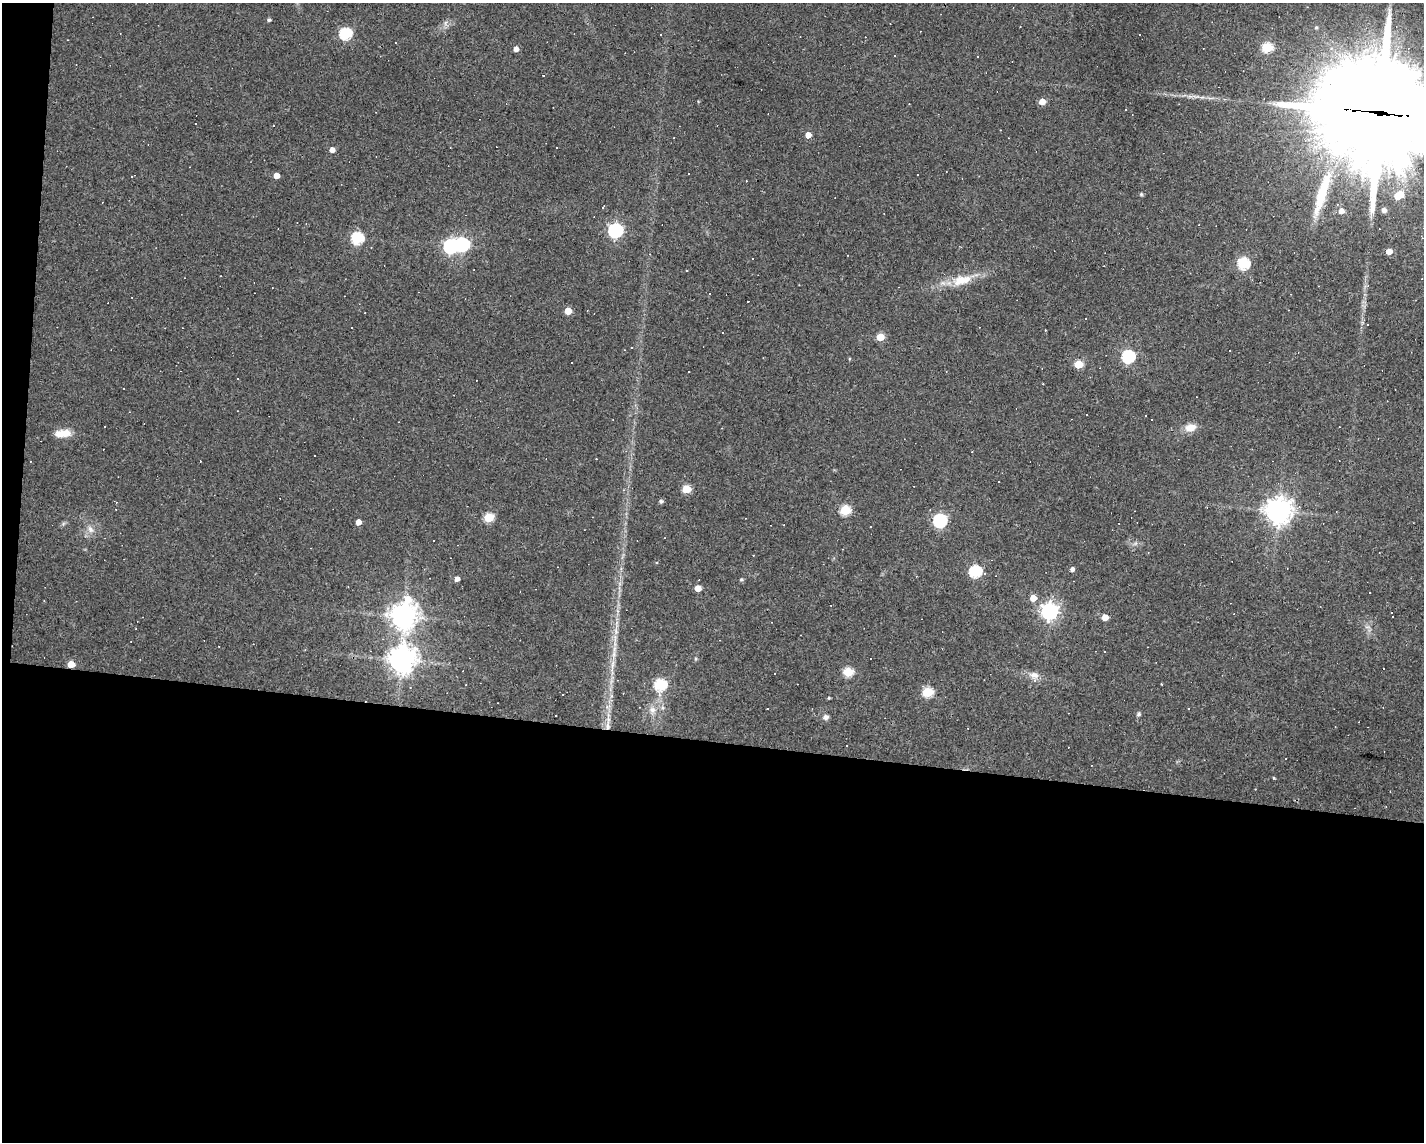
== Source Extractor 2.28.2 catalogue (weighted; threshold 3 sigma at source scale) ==
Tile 10 of 3 x 4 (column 1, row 4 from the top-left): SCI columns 104-1525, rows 1-1140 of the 4583 x 4561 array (HDU 1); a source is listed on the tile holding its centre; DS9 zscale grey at full resolution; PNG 1426 x 1144 px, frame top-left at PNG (2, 3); no overlay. Shown black and unused: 36% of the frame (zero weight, under 3 of 4 exposures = <1% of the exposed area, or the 3 px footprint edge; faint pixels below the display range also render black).
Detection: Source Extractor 2.28.2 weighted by HDU 2 'WHT'; one run over the whole footprint, this tile lists its part. Background 0.0808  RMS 0.0057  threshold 0.0257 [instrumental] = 3 sigma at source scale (4.5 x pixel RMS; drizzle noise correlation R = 1.50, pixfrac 1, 0.05/0.05 arcsec/px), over >= 5 px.
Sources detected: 127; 48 cosmic-ray / hot-pixel residue — not listed; the other 79 listed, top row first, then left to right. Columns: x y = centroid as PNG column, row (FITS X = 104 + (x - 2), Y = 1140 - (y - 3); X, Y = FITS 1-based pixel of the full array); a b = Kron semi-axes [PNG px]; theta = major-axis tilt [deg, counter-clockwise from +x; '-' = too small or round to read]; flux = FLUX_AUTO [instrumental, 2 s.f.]
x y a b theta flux
269 20 4 4 - 1.1
1316 27 5 4 - 0.85
345 34 6 5 - 63
1267 48 5 5 - 37
516 49 5 5 - 2.9
543 75 3 2 - 0.62
1042 102 5 4 - 8.3
1126 110 3 2 - 0.46
1379 112 48 33 -8 15000
808 135 5 4 - 5.8
556 148 2 2 - 0.48
332 150 5 5 - 3.4
276 175 4 4 - 5.3
131 177 3 2 - 0.39
1322 193 59 11 73 29
1141 194 5 4 - 0.77
1399 195 8 5 36 15
603 207 5 2 - 0.57
1384 210 5 5 - 2.8
1341 211 5 5 - 3.7
615 230 6 6 - 130
357 238 6 6 - 62
462 245 6 6 - 100
450 246 6 6 - 120
371 248 3 2 - 0.39
1389 251 5 4 - 5.7
753 259 3 2 - 0.62
1243 263 6 6 - 60
961 280 29 13 13 13
568 311 5 5 - 10
1368 325 3 3 - 1
352 328 2 2 - 0.41
723 332 2 2 - 0.48
880 337 5 5 - 15
632 348 3 2 - 0.69
1128 356 6 6 - 81
1078 364 5 5 - 20
105 426 3 3 - 2.1
1190 427 14 10 11 5.8
63 433 20 9 5 7.5
686 489 5 5 - 22
661 501 5 4 - 1.3
845 510 5 5 - 38
1278 511 9 8 - 570
488 518 5 5 - 29
940 520 6 6 - 95
358 522 4 4 - 4.6
870 527 3 3 - 0.82
90 529 11 7 -59 3.1
1072 569 4 4 - 2.4
975 571 6 6 - 65
457 579 4 4 - 3
741 579 5 4 - 0.73
698 588 5 4 - 8.2
1033 598 5 5 - 6.5
408 599 13 11 -44 10
1049 611 7 6 - 230
403 616 9 8 - 560
1105 617 5 4 - 7.7
616 631 7 4 -72 1.5
1105 651 3 3 - 1
402 660 9 9 - 570
71 664 5 4 - 10
613 664 12 4 79 2.9
848 672 5 5 - 32
775 673 3 2 - 0.63
1034 675 13 9 -18 4.3
660 685 6 6 - 56
927 692 6 5 - 41
611 696 6 4 89 1.2
829 698 4 3 - 0.64
607 707 6 5 - 1.6
1188 708 3 2 - 0.43
767 709 3 3 - 1.3
652 710 9 8 - 3.3
1138 714 6 5 - 1.1
826 717 8 6 21 1.8
608 726 14 6 89 3.9
1274 778 3 2 - 0.77
Overlapping masked pixels (flux is a lower limit): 3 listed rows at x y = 1379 112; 71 664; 608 726
Isophote crosses this tile's border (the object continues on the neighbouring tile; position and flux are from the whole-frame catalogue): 1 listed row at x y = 1379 112